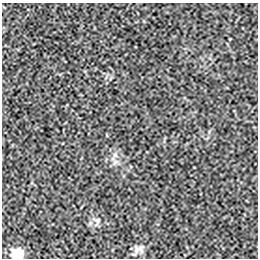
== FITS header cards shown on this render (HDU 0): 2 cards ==
NAXIS1  =                  256 / length of data axis 1
NAXIS2  =                  256 / length of data axis 2

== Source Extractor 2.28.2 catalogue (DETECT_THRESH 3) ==
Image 256 x 256 px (HDU 0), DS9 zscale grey, 1 PNG px = 1 image px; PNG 260 x 260 px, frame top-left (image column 1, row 256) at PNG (2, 3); no overlay
Background -8.24e-05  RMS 0.002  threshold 0.006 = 3 sigma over >= 5 px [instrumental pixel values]
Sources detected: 4; all 4 listed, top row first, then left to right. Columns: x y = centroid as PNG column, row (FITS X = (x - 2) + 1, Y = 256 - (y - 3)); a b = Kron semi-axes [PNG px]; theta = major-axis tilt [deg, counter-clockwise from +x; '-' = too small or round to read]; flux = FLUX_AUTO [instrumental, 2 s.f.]
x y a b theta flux
115 155 7 6 - 0.44
97 220 11 7 -30 0.6
140 249 13 10 -70 0.82
17 254 12 10 -3 2.3
At the frame edge (FLAGS 8, measured only in part): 1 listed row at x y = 17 254